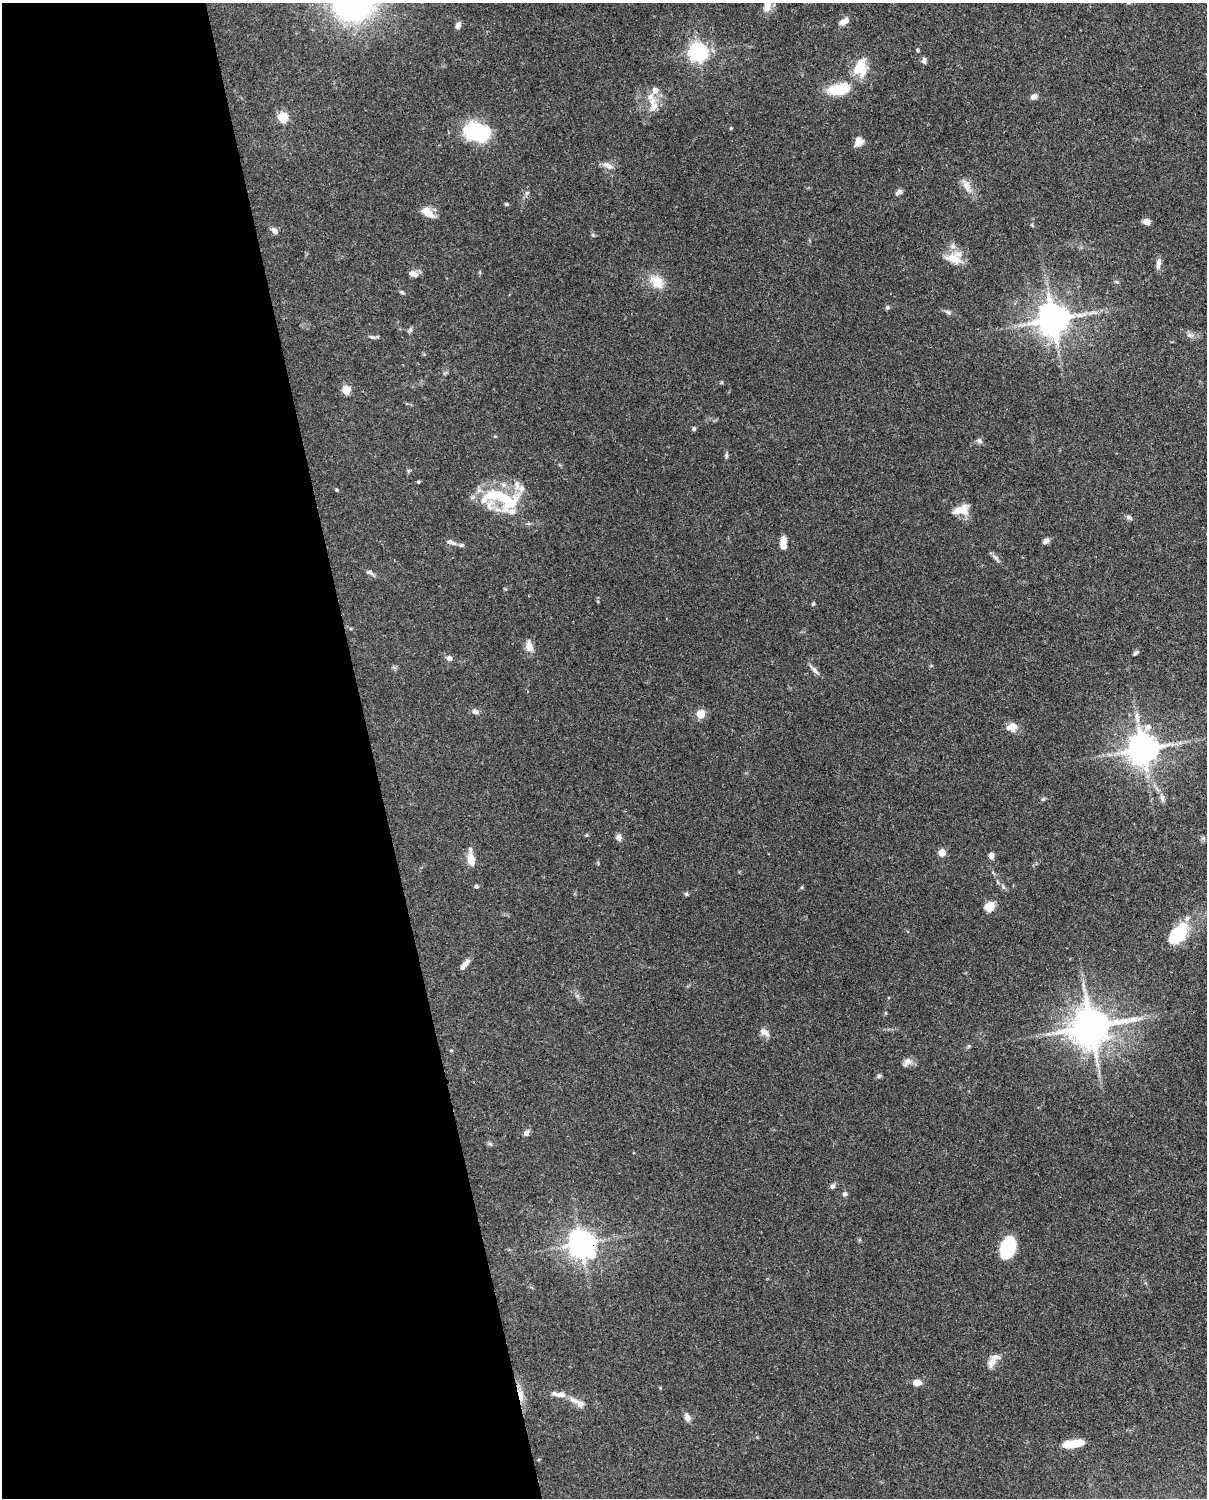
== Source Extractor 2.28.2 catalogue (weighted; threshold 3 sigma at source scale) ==
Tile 5 of 4 x 3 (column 1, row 2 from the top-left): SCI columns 90-1294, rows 1762-3257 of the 4999 x 4907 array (HDU 1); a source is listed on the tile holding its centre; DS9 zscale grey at full resolution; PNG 1209 x 1500 px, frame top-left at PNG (2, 3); no overlay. Shown black and unused: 31% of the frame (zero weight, under 3 of 4 exposures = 7% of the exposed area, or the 3 px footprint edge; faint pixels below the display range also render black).
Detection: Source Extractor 2.28.2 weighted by HDU 2 'WHT'; one run over the whole footprint, this tile lists its part. Background 0.114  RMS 0.0042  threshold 0.0187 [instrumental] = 3 sigma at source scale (4.5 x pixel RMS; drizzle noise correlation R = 1.50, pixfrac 1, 0.05/0.05 arcsec/px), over >= 5 px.
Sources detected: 106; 1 inside a brighter object's white glare — not listed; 13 inside a brighter listed object's ellipse — not listed separately; the other 92 listed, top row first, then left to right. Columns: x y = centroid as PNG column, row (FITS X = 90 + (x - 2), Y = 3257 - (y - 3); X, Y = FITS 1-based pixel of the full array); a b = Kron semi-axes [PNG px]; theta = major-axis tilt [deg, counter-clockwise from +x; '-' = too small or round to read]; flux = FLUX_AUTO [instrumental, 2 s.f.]
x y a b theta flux
768 3 23 8 78 6.2
842 23 9 8 - 1.9
458 26 8 6 56 1.7
918 50 4 3 - 0.53
698 52 6 6 - 190
924 60 8 6 -90 1.2
861 68 25 18 87 10
839 89 30 13 12 13
651 96 12 11 - 3.6
1034 97 8 6 25 1.9
654 107 16 9 51 3.7
283 117 5 5 - 26
731 128 4 4 - 0.38
478 132 21 13 -6 42
859 141 11 9 57 3.1
608 165 16 6 -29 2.4
966 185 15 11 -52 3.7
899 192 8 5 31 1.4
506 204 5 4 - 0.54
428 213 19 9 -37 4.6
1147 222 7 6 - 2.5
275 231 9 7 -48 1.7
593 235 5 4 - 0.53
954 258 23 15 5 7.1
1158 263 14 5 82 1.9
413 274 12 7 -13 2.4
657 282 22 15 -45 7.1
402 292 6 4 -27 0.71
887 308 6 5 - 0.73
948 312 9 5 -28 1
1053 320 9 9 - 880
410 330 8 5 58 0.94
1190 335 10 5 -8 1.4
372 337 9 5 -26 0.9
346 390 5 5 - 15
694 429 5 5 - 0.76
979 441 9 6 -51 1
726 455 8 5 -88 0.77
418 482 4 4 - 0.52
336 490 4 4 - 0.4
504 498 43 20 -28 24
961 510 21 12 13 5.7
1129 517 9 5 -37 1
783 540 8 7 - 2.7
1046 541 7 6 - 1.8
451 542 12 6 -19 1.8
995 557 8 4 -37 1.1
370 573 13 5 -32 1.3
813 604 5 5 - 0.58
529 647 14 8 -74 3.7
1136 653 8 4 40 0.98
449 658 6 5 - 1.8
814 670 18 4 -47 1.8
475 712 9 6 -19 1.4
701 714 5 5 - 15
1137 718 15 6 -73 2.9
1012 727 13 10 7 4
1148 727 10 10 - 2.7
1143 749 9 9 - 760
1162 798 11 5 -72 1.5
1043 799 6 4 43 0.57
586 835 5 4 - 0.46
619 837 9 7 -82 1.5
942 853 5 5 - 8.2
991 855 7 6 - 1.8
471 859 12 7 -79 5.3
998 882 6 3 -70 0.53
476 886 4 4 - 0.87
1003 887 7 5 -47 0.92
686 894 6 5 - 0.56
989 907 9 8 - 6.7
1178 933 27 15 50 18
464 965 14 6 50 2.4
1091 1027 12 11 - 1300
764 1032 13 8 -33 2.6
1048 1034 7 4 18 1
969 1046 5 5 - 0.55
451 1051 4 4 - 0.44
907 1062 14 9 38 2.2
879 1076 6 5 - 0.74
526 1133 9 6 51 1.4
490 1144 7 4 -19 0.68
832 1186 7 6 - 1.1
845 1194 5 5 - 1.4
581 1244 9 8 - 500
1009 1249 17 10 38 19
991 1363 21 10 53 3.5
917 1383 8 6 3 3.9
520 1395 18 7 -78 4.1
574 1400 20 7 -24 3.4
687 1417 10 7 -63 1.9
1073 1444 26 8 10 7.7
Overlapping masked pixels (flux is a lower limit): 2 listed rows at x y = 581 1244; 520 1395
Isophote crosses this tile's border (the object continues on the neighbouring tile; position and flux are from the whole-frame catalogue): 1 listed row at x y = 768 3